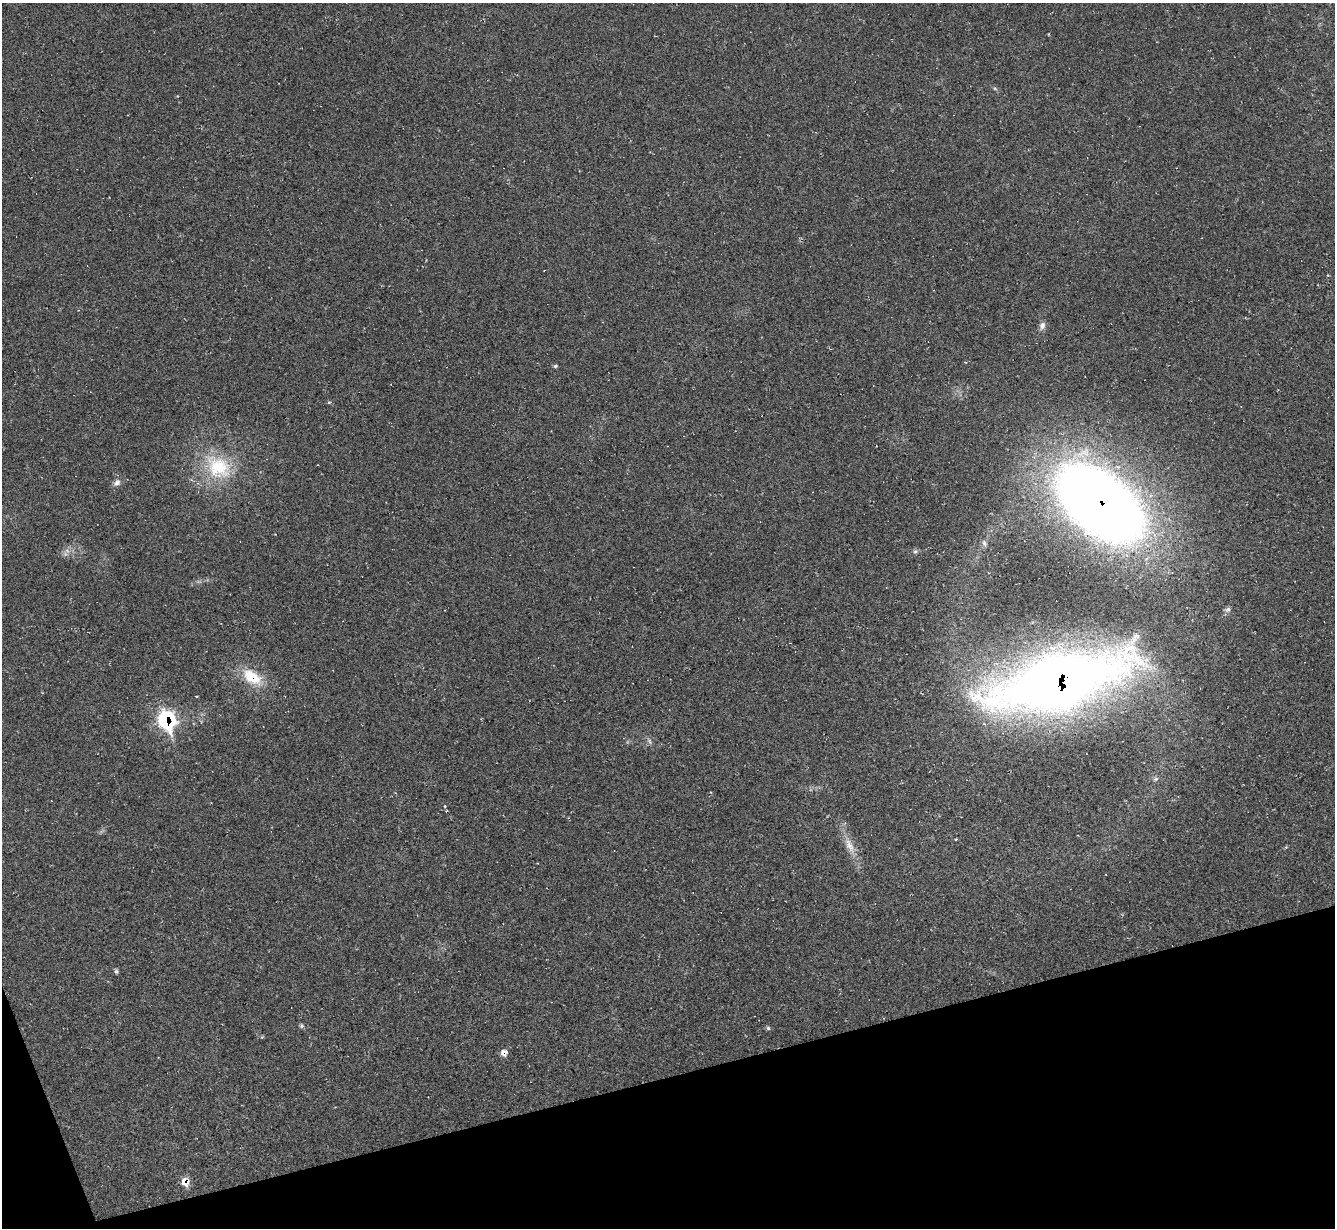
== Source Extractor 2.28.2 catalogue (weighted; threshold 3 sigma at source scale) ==
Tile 14 of 4 x 4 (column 2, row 4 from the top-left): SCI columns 1337-2669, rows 270-1495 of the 5336 x 5318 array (HDU 1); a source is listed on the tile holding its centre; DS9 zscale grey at full resolution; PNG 1337 x 1230 px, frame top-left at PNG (2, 3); no overlay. Shown black and unused: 13% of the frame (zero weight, under 2 of 3 exposures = <1% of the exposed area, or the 3 px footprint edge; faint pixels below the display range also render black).
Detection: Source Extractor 2.28.2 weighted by HDU 2 'WHT'; one run over the whole footprint, this tile lists its part. Background 0.0503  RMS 0.0068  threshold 0.0305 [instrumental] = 3 sigma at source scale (4.5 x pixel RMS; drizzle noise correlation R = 1.50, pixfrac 1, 0.05/0.05 arcsec/px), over >= 5 px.
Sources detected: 28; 2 cosmic-ray / hot-pixel residue — not listed; the other 26 listed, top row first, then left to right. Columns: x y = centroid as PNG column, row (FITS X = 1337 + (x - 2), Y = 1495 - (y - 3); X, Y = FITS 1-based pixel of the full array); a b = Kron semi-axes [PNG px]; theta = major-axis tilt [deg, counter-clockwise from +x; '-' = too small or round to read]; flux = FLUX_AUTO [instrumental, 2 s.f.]
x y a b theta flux
1048 34 4 2 - 0.48
995 88 6 4 -2 0.94
1042 326 11 7 76 3.2
555 366 6 4 16 1.1
329 402 5 4 - 0.85
218 467 40 30 -39 48
117 483 11 8 42 3.3
1100 504 91 52 -40 820
984 543 10 5 -69 2
915 551 6 6 - 1.5
65 554 9 7 -46 2.6
886 587 3 2 - 0.46
1227 610 9 7 13 2
252 677 28 15 -34 24
1058 681 115 44 15 1000
166 720 13 10 -72 98
649 741 10 6 -60 2.1
1156 779 8 5 27 1.7
955 839 4 3 - 0.81
849 845 26 10 -64 11
116 971 8 4 -76 1.2
301 1026 7 4 -89 1.4
768 1028 5 5 - 1.3
262 1037 5 4 - 0.65
504 1052 8 8 - 4.5
185 1182 10 8 -66 8.4
Overlapping masked pixels (flux is a lower limit): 6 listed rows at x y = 1100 504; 252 677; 1058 681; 166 720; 504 1052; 185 1182